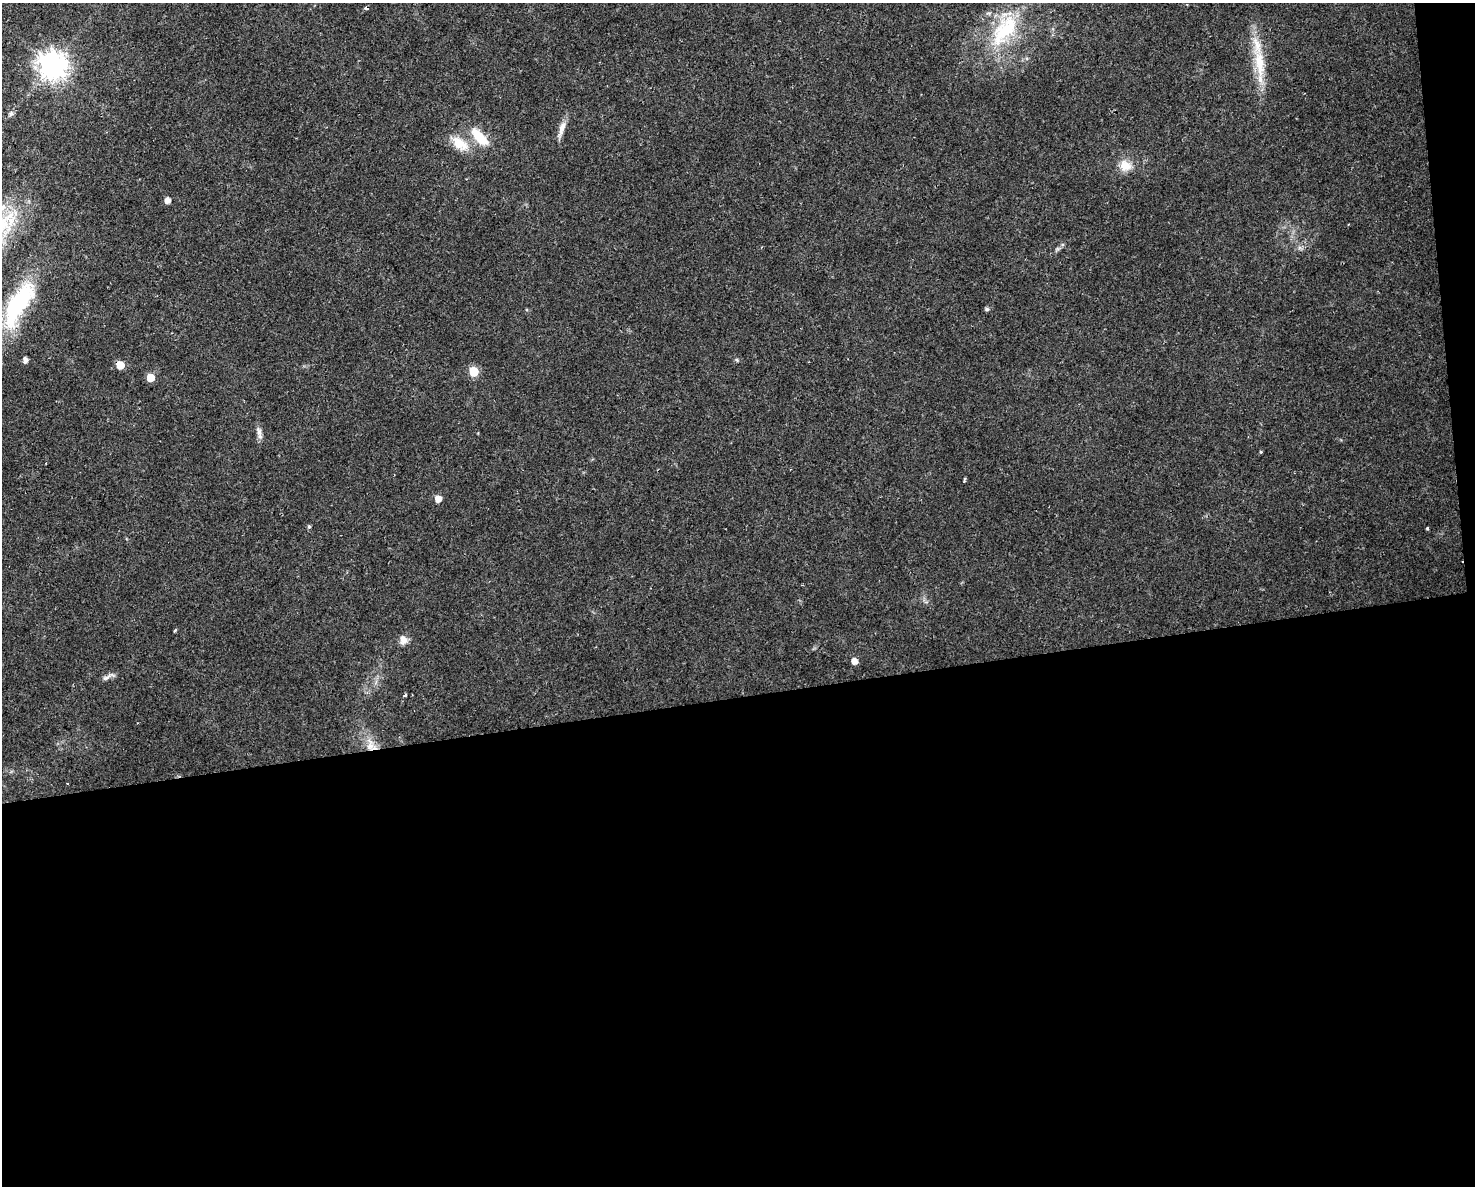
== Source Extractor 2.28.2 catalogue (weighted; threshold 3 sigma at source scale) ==
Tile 12 of 3 x 4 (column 3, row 4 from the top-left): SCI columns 3007-4479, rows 1-1184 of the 4496 x 4734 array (HDU 1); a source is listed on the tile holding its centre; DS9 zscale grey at full resolution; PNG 1477 x 1188 px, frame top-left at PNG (2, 3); no overlay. Shown black and unused: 42% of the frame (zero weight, under 2 of 3 exposures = <1% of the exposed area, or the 3 px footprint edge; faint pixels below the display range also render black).
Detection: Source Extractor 2.28.2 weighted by HDU 2 'WHT'; one run over the whole footprint, this tile lists its part. Background 0.0169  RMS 0.0028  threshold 0.0124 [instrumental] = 3 sigma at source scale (4.5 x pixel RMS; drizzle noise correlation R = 1.50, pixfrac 1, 0.0396/0.0396 arcsec/px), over >= 5 px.
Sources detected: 33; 2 cosmic-ray / hot-pixel residue — not listed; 1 inside a brighter listed object's ellipse — not listed separately; the other 30 listed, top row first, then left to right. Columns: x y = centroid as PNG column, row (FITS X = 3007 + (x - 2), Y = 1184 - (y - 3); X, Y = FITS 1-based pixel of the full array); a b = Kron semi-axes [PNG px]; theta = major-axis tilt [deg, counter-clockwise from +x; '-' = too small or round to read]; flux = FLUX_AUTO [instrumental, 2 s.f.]
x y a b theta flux
1004 30 55 27 54 24
1259 63 49 14 -82 11
52 65 9 9 - 360
11 114 8 6 45 0.87
562 129 24 7 73 2.4
479 137 31 12 -48 7.2
460 143 29 14 -35 6.2
1125 166 16 13 -18 4
167 200 5 5 - 2
15 213 8 6 -76 1.6
1057 249 6 5 - 0.54
19 304 73 25 60 33
987 309 5 5 - 0.61
25 360 5 4 - 1.4
737 360 6 3 -71 0.33
120 365 5 5 - 5.3
474 371 6 5 - 11
150 378 5 5 - 5.5
259 432 15 7 -75 1.5
1261 452 4 4 - 0.27
964 480 5 2 - 0.39
438 499 5 5 - 3
309 527 6 4 -75 0.5
1427 528 3 3 - 0.35
175 630 3 3 - 0.38
403 640 11 10 - 2
855 661 5 5 - 2.6
108 677 21 5 25 1.2
405 695 4 3 - 0.41
370 746 14 13 - 3.8
Overlapping masked pixels (flux is a lower limit): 2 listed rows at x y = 120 365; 370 746
Isophote crosses this tile's border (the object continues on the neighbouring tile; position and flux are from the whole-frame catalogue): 1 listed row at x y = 19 304